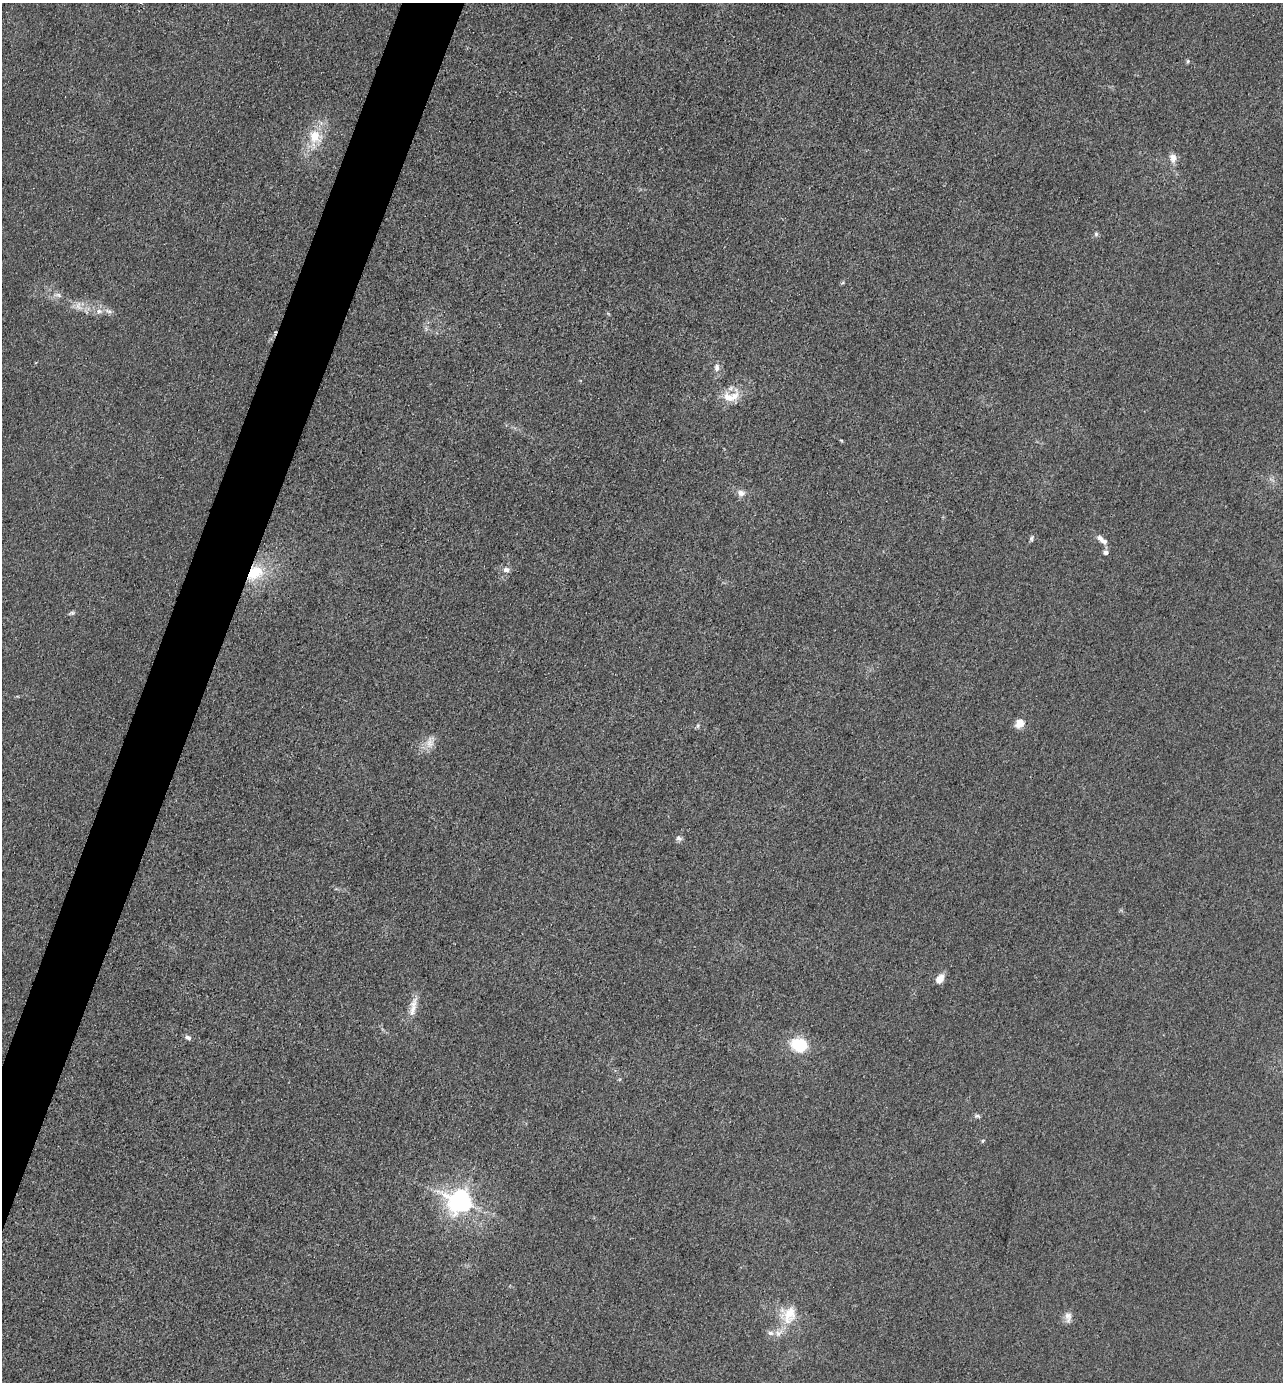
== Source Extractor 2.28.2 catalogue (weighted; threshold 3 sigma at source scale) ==
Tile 7 of 4 x 4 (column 3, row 2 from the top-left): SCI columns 2836-4116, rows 2762-4141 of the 5536 x 5523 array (HDU 1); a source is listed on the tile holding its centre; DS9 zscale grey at full resolution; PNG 1285 x 1384 px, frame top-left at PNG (2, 3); no overlay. Shown black and unused: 4% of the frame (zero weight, under 3 of 4 exposures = <1% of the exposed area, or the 3 px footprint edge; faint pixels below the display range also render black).
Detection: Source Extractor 2.28.2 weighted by HDU 2 'WHT'; one run over the whole footprint, this tile lists its part. Background 0.0282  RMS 0.0049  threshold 0.022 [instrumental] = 3 sigma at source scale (4.5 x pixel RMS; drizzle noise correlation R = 1.50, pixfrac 1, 0.05/0.05 arcsec/px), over >= 5 px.
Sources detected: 35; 1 cosmic-ray / hot-pixel residue — not listed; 4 inside a brighter listed object's ellipse — not listed separately; the other 30 listed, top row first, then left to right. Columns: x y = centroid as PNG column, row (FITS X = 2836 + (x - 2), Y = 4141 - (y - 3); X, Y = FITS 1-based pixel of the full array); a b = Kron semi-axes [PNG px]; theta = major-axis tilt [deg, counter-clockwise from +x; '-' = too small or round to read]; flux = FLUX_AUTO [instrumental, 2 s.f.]
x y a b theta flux
1188 61 5 5 - 0.77
315 137 24 18 88 15
1173 158 12 9 -79 3.4
1096 234 6 5 - 0.98
58 295 12 5 -12 2.1
78 306 14 9 -75 3.8
99 311 10 8 14 2.9
717 367 11 7 85 2.4
734 397 26 10 72 7
841 440 6 3 -19 0.47
741 493 11 9 -18 3
1031 538 8 4 70 1
1102 540 18 7 -38 3.5
1106 552 7 6 - 1.5
506 570 10 7 5 2.3
255 573 19 14 38 18
72 613 7 6 - 1
1020 723 12 10 50 4.5
698 726 6 4 89 0.75
430 742 20 10 75 4.7
679 838 9 7 -35 1.6
940 979 9 6 55 6
413 1010 32 8 73 5.9
188 1037 8 6 -19 1.6
799 1045 13 10 -24 32
977 1116 9 5 -14 1.1
983 1141 6 4 45 0.58
460 1201 8 7 - 450
788 1314 27 25 67 15
1068 1317 16 8 -87 3.1
Overlapping masked pixels (flux is a lower limit): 1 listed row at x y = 255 573